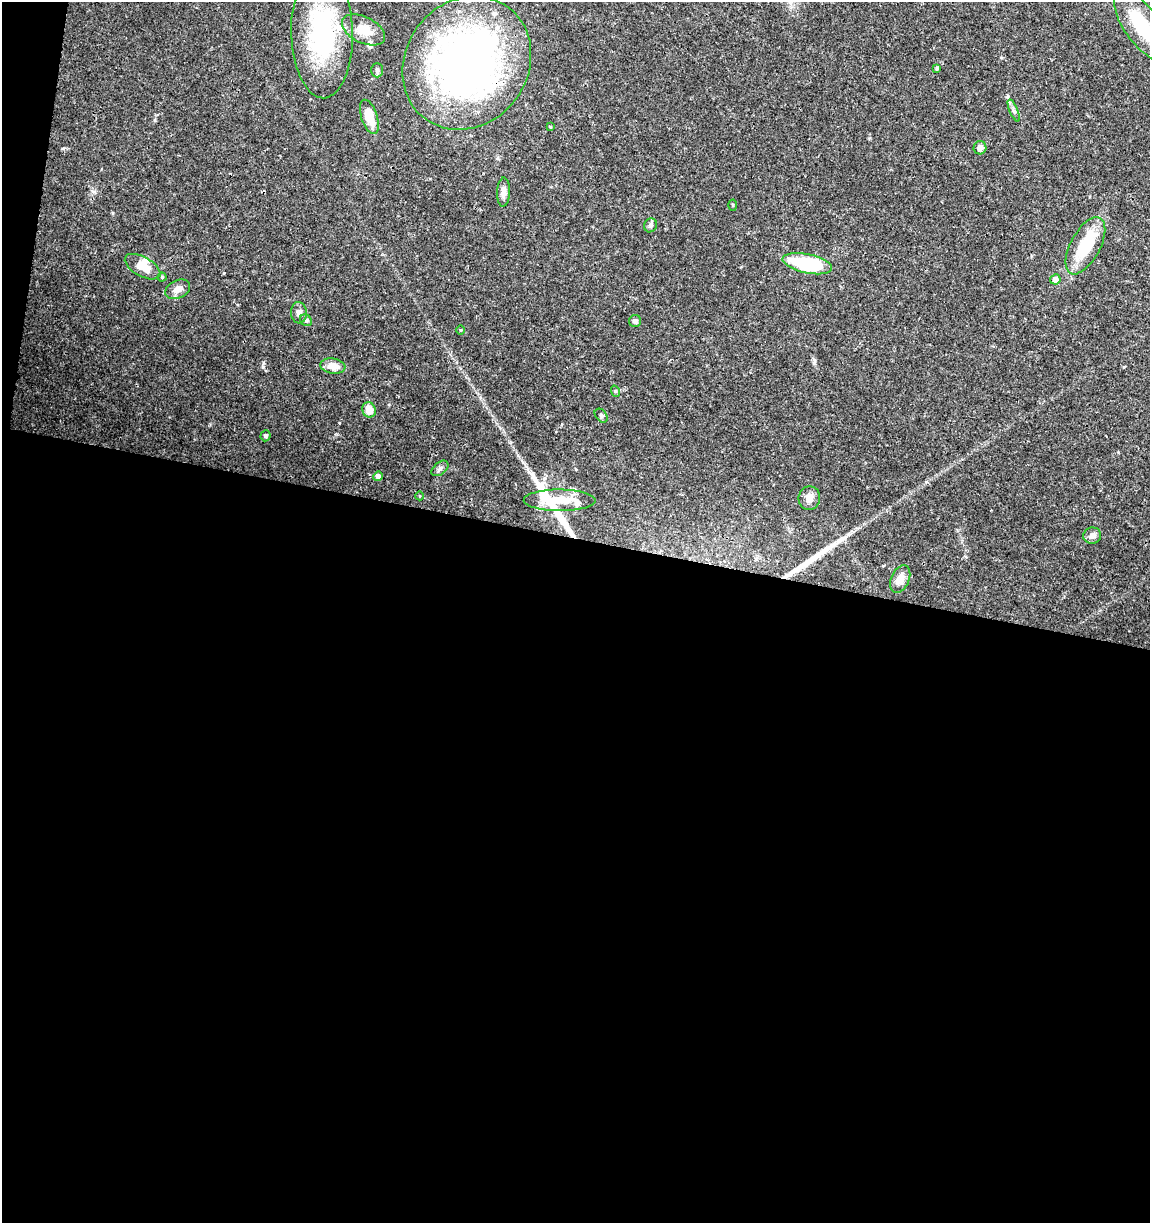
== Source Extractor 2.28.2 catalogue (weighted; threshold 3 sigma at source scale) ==
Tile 13 of 4 x 4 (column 1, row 4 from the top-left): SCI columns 227-1374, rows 11-1231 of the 5104 x 4898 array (HDU 1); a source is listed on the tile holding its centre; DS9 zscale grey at full resolution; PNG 1152 x 1225 px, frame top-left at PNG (2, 2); each listed source drawn as its Kron ellipse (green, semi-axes under 4 px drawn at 4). Shown black and unused: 57% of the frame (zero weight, under 3 of 4 exposures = <1% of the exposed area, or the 3 px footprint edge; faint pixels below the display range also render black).
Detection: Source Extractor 2.28.2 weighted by HDU 2 'WHT'; one run over the whole footprint, this tile lists its part. Background 0.0341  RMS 0.0023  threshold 0.0101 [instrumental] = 3 sigma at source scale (4.5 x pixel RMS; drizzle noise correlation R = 1.50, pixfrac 1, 0.0396/0.0396 arcsec/px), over >= 5 px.
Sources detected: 42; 1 inside a brighter object's white glare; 2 long thin detections or spike segments (spike, bleed or trail) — neither listed nor drawn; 4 inside a brighter listed object's ellipse — not listed separately; the other 35 listed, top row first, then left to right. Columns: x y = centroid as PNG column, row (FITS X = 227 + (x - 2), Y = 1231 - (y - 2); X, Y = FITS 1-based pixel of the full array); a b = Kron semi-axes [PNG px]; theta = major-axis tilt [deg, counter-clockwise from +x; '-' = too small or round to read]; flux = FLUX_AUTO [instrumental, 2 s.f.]
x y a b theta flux
1141 25 41 17 -56 11
364 30 23 13 -26 4.4
322 33 65 31 -89 28
467 63 69 61 53 120
937 69 4 4 - 0.33
377 70 7 6 - 0.53
1014 110 12 4 -67 0.65
369 117 18 8 -72 3.9
550 127 4 3 - 0.22
980 148 7 6 - 1.3
503 192 14 6 88 1.3
733 205 5 3 - 0.21
650 225 7 6 - 0.6
1085 246 31 14 62 9.1
807 264 25 9 -12 16
143 267 19 9 -29 3.5
162 277 4 4 - 0.27
1055 279 5 5 - 1.3
178 289 13 9 24 1.5
299 313 11 7 -86 1.1
306 320 6 5 - 0.45
635 321 6 6 - 0.64
460 330 5 3 - 0.19
333 366 13 7 -8 2.5
615 391 6 3 -72 0.24
369 410 8 6 -69 2.9
601 416 8 5 -49 0.49
265 436 5 5 - 0.57
440 468 10 6 39 0.7
378 476 5 4 - 0.77
420 496 4 3 - 0.15
809 498 12 11 - 1.6
560 500 36 11 0 5.8
1092 536 9 8 - 1.1
900 579 14 9 66 2
Overlapping masked pixels (flux is a lower limit): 1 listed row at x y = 467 63
Isophote crosses this tile's border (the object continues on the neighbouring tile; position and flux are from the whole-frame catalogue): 1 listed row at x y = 1141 25
Unlisted compact peaks at least as high as the median listed source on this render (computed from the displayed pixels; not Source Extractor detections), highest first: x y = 263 367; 63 148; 814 363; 93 191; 339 423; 113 213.